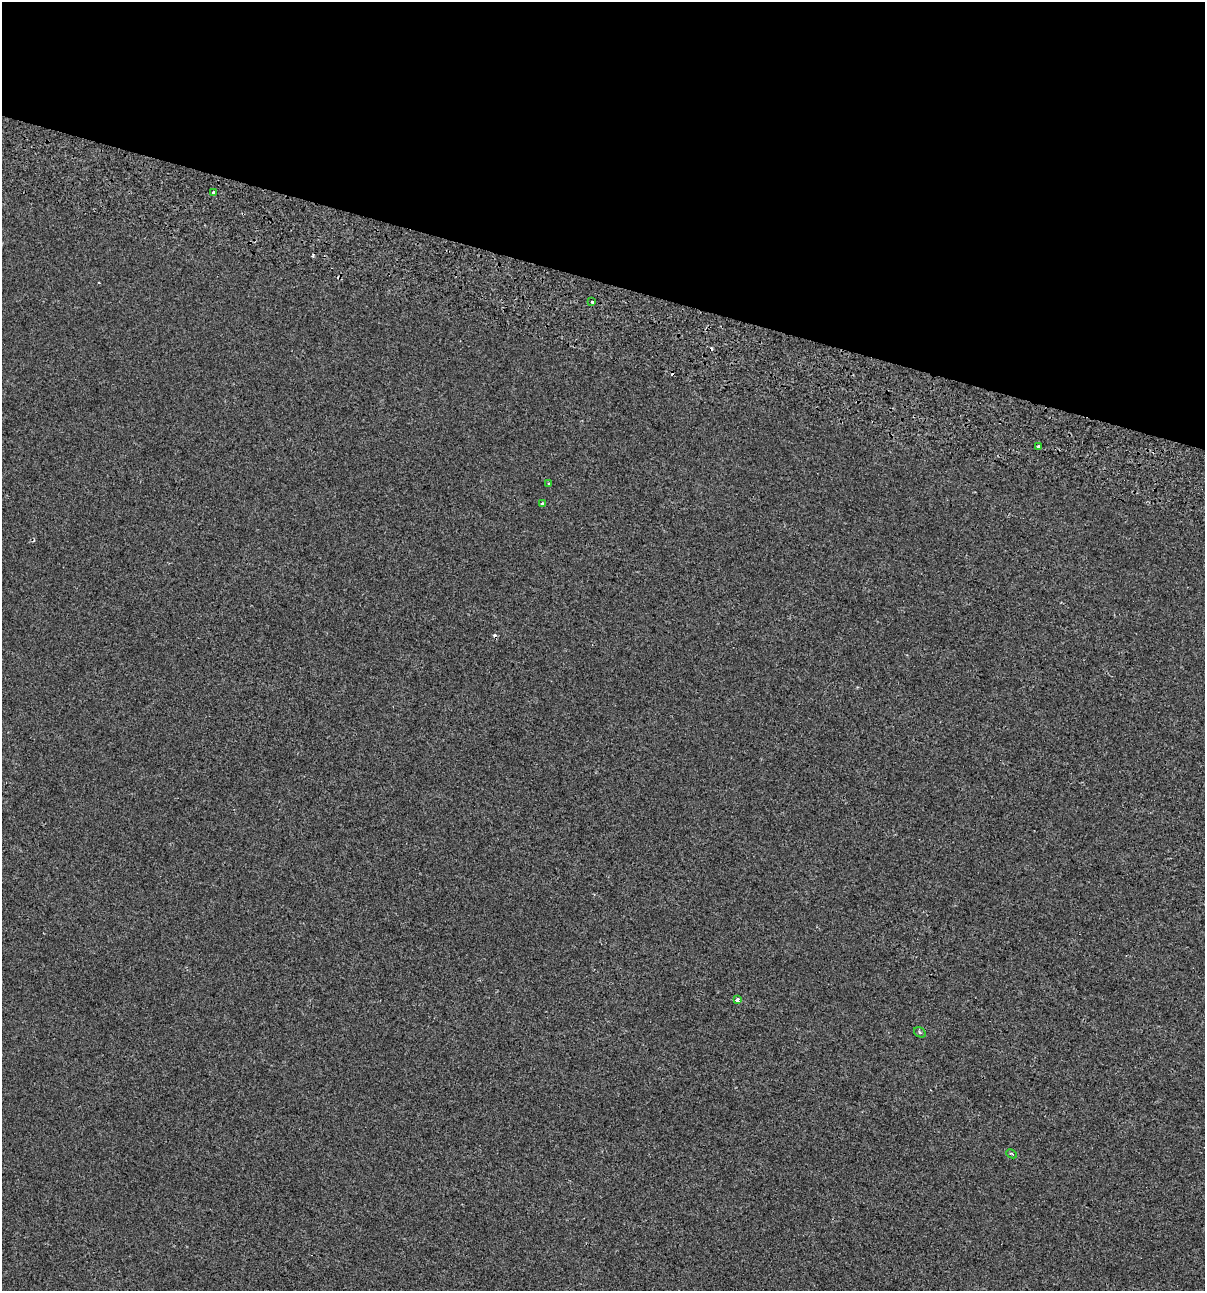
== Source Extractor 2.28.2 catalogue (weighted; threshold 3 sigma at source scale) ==
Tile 2 of 4 x 4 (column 2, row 1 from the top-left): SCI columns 1593-2795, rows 3957-5245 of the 5531 x 5345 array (HDU 1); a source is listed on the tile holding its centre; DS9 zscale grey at full resolution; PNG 1207 x 1293 px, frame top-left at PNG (2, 2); each listed source drawn as its Kron ellipse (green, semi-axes under 4 px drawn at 4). Shown black and unused: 22% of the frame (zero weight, under 2 of 3 exposures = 7% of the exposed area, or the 3 px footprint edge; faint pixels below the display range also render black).
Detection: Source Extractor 2.28.2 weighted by HDU 2 'WHT'; one run over the whole footprint, this tile lists its part. Background -4.89e-04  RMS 0.0045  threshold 0.0203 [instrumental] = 3 sigma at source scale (4.5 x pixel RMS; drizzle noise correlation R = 1.50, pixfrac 1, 0.0396/0.0396 arcsec/px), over >= 5 px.
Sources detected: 12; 4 cosmic-ray / hot-pixel residue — neither listed nor drawn; the other 8 listed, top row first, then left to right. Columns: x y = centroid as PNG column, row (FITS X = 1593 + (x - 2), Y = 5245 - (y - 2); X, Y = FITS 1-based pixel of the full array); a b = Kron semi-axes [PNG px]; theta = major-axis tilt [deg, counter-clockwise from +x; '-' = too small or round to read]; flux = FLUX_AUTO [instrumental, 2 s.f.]
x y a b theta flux
213 192 3 3 - 2.1
592 302 4 3 - 2.2
1038 447 3 3 - 2.4
549 483 3 3 - 1.6
543 504 3 3 - 1.3
737 1000 3 3 - 2.7
920 1032 6 4 -32 0.73
1012 1154 5 3 - 0.89
Overlapping masked pixels (flux is a lower limit): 1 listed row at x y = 213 192